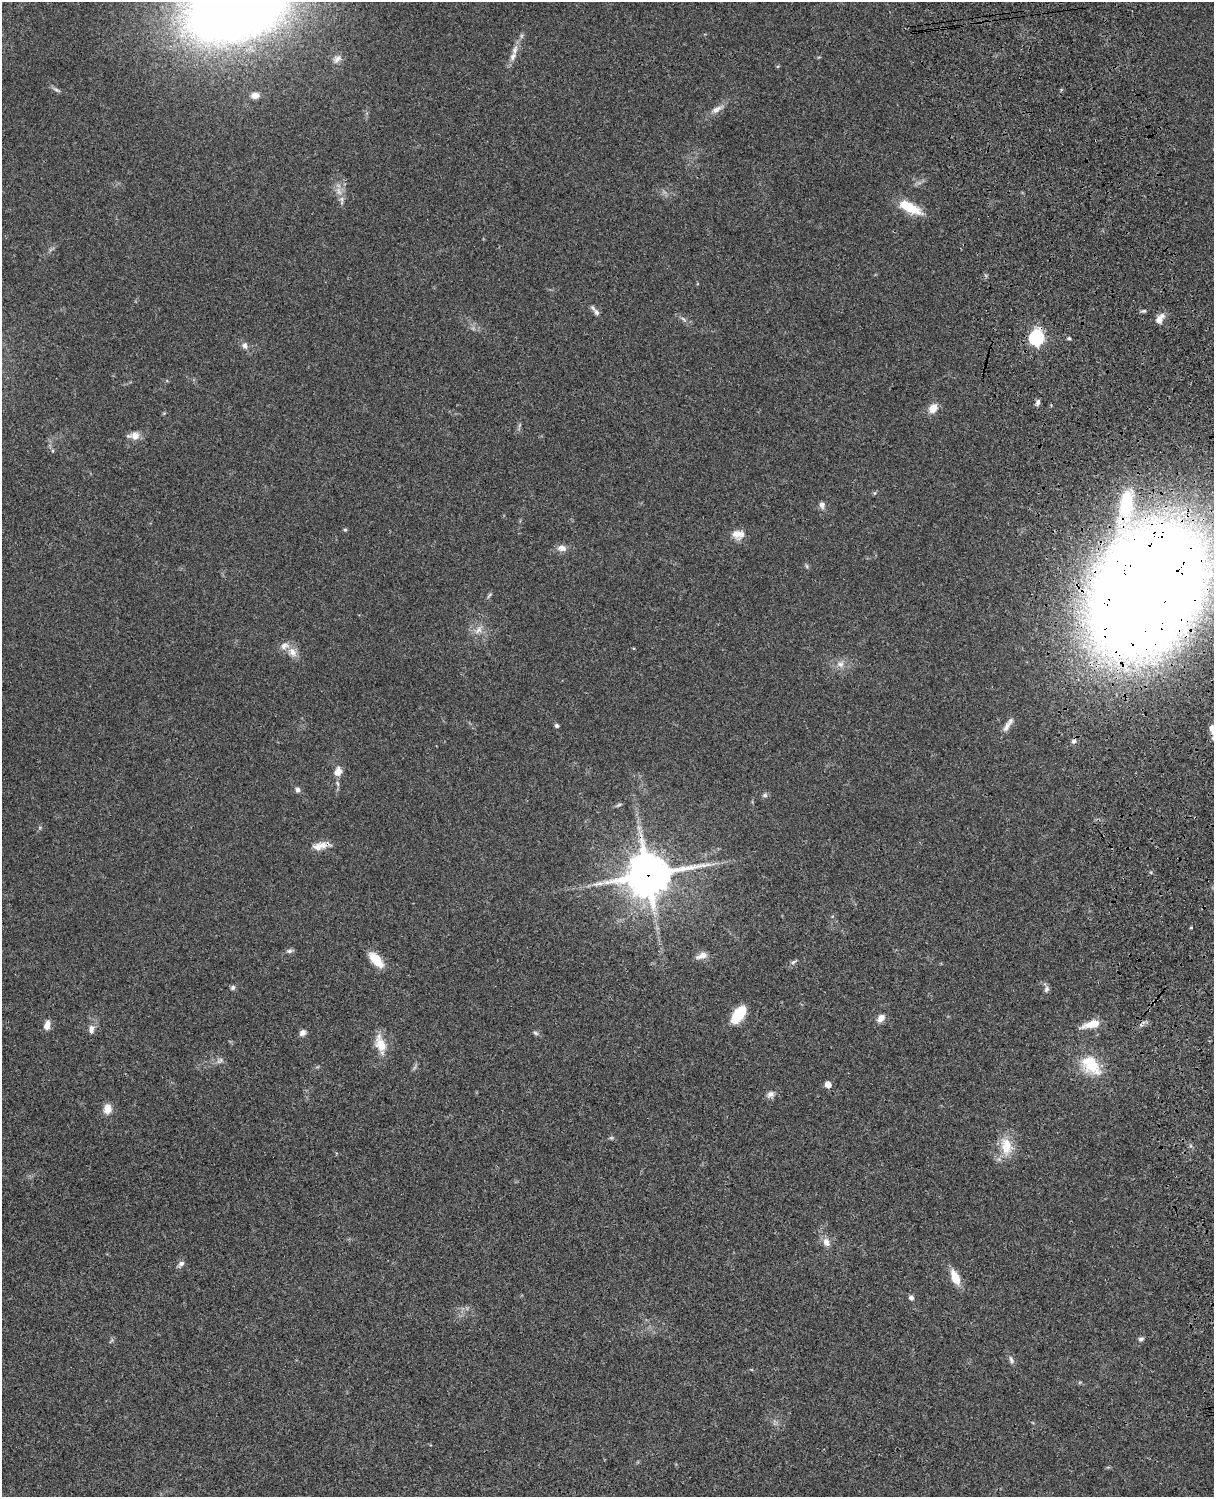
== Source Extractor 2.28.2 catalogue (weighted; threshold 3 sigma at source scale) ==
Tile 6 of 4 x 3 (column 2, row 2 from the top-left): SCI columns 1333-2544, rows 1773-3267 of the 5088 x 4927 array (HDU 1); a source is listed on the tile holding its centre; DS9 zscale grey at full resolution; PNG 1216 x 1499 px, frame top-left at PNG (2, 2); no overlay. Shown black and unused: <1% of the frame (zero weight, under 3 of 4 exposures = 6% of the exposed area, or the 3 px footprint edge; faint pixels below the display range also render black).
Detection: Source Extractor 2.28.2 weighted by HDU 2 'WHT'; one run over the whole footprint, this tile lists its part. Background 0.0752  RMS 0.0059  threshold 0.0265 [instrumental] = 3 sigma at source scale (4.5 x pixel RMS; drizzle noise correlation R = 1.50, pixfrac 1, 0.05/0.05 arcsec/px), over >= 5 px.
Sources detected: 71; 2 inside a brighter listed object's ellipse — not listed separately; the other 69 listed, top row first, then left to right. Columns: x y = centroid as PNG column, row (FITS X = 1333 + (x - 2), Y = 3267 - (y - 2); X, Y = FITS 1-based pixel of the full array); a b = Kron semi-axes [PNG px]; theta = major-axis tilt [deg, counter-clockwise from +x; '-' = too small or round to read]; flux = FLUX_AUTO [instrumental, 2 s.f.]
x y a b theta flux
237 8 94 55 22 710
513 56 14 8 61 4.1
337 59 13 8 39 2.9
56 89 10 3 -15 1.3
255 95 9 7 4 4
717 109 18 7 30 4.1
342 199 8 7 - 2.1
908 207 27 9 -27 17
1144 311 6 5 - 1
596 312 9 6 -58 2.2
683 319 8 3 -45 1.1
1159 320 11 8 64 3.9
1036 338 7 6 - 100
1069 338 4 4 - 0.93
245 346 9 8 - 2.4
1038 402 8 5 68 1.7
933 408 12 10 51 5.7
134 436 15 9 1 4.8
875 493 6 4 70 0.68
1127 504 46 22 84 39
822 505 9 7 -75 2.4
345 530 5 4 - 0.73
738 534 16 12 -2 5.8
562 548 12 8 -4 3.7
806 566 6 4 -70 0.84
1148 589 87 59 63 2400
489 595 10 4 48 0.99
478 630 13 8 44 3.9
633 648 4 3 - 0.51
292 652 14 10 -59 5.2
840 664 10 9 - 3.6
556 726 5 4 - 1.2
1007 727 17 7 63 3.8
1213 729 14 10 -63 6.4
1074 741 7 6 - 1.7
338 772 11 8 74 5.1
298 790 6 5 - 1.7
765 795 7 5 12 1.3
619 805 8 4 27 1.1
323 845 22 9 9 5.3
648 875 15 13 8 2000
1191 928 4 3 - 0.55
289 951 8 5 9 1.5
701 956 17 8 20 3.9
376 960 21 10 -48 11
794 962 10 5 33 1.4
233 987 7 6 - 1.3
1046 989 9 7 75 1.8
738 1015 18 9 54 22
881 1018 12 8 52 3.6
1092 1024 20 7 14 9.8
47 1025 10 7 76 4.2
91 1029 13 7 81 3.4
303 1033 8 6 42 2.7
535 1033 8 5 -28 1.2
380 1044 25 13 -72 9.9
220 1061 10 5 41 1.8
1091 1065 25 16 -45 21
828 1084 5 5 - 7.5
770 1094 10 8 17 2.6
107 1109 12 9 85 5.3
611 1138 6 4 0 0.87
1006 1146 26 16 -84 14
826 1242 10 8 -65 4.2
181 1264 11 6 43 2.1
955 1277 15 8 -67 11
911 1298 6 6 - 1.8
1141 1339 7 5 33 1.5
1011 1360 11 6 -70 1.9
Overlapping masked pixels (flux is a lower limit): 4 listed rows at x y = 1036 338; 1148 589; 323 845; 648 875
Isophote crosses this tile's border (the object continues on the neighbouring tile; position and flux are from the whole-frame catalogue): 2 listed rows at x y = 237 8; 1213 729